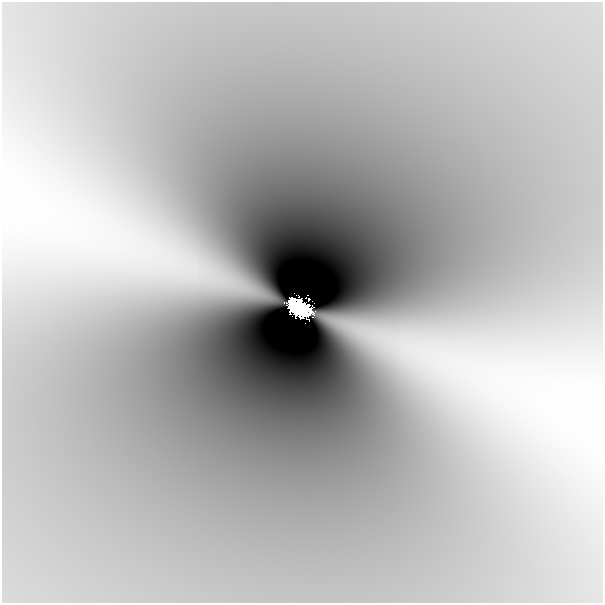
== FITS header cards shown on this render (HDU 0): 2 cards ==
NAXIS1  =                  601
NAXIS2  =                  601

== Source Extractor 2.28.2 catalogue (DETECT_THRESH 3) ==
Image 601 x 601 px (HDU 0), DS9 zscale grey, 1 PNG px = 1 image px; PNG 605 x 605 px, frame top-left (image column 1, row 601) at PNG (2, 2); no overlay
Background -5.53e-08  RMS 4.8e-09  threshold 1.45e-08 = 3 sigma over >= 5 px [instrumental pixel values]
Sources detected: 5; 1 with non-positive FLUX_AUTO (blend fragments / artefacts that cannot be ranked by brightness) is not listed; the other 4 listed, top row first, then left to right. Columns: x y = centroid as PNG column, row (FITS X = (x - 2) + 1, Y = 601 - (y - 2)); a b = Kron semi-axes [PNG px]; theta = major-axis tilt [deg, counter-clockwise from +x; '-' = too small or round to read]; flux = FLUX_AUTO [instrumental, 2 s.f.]
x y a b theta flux
309 299 15 5 -52 0.21
293 301 9 8 - 1.2
299 308 24 16 -21 4.8
305 323 2 2 - 0.0084
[1 non-positive-flux detection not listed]